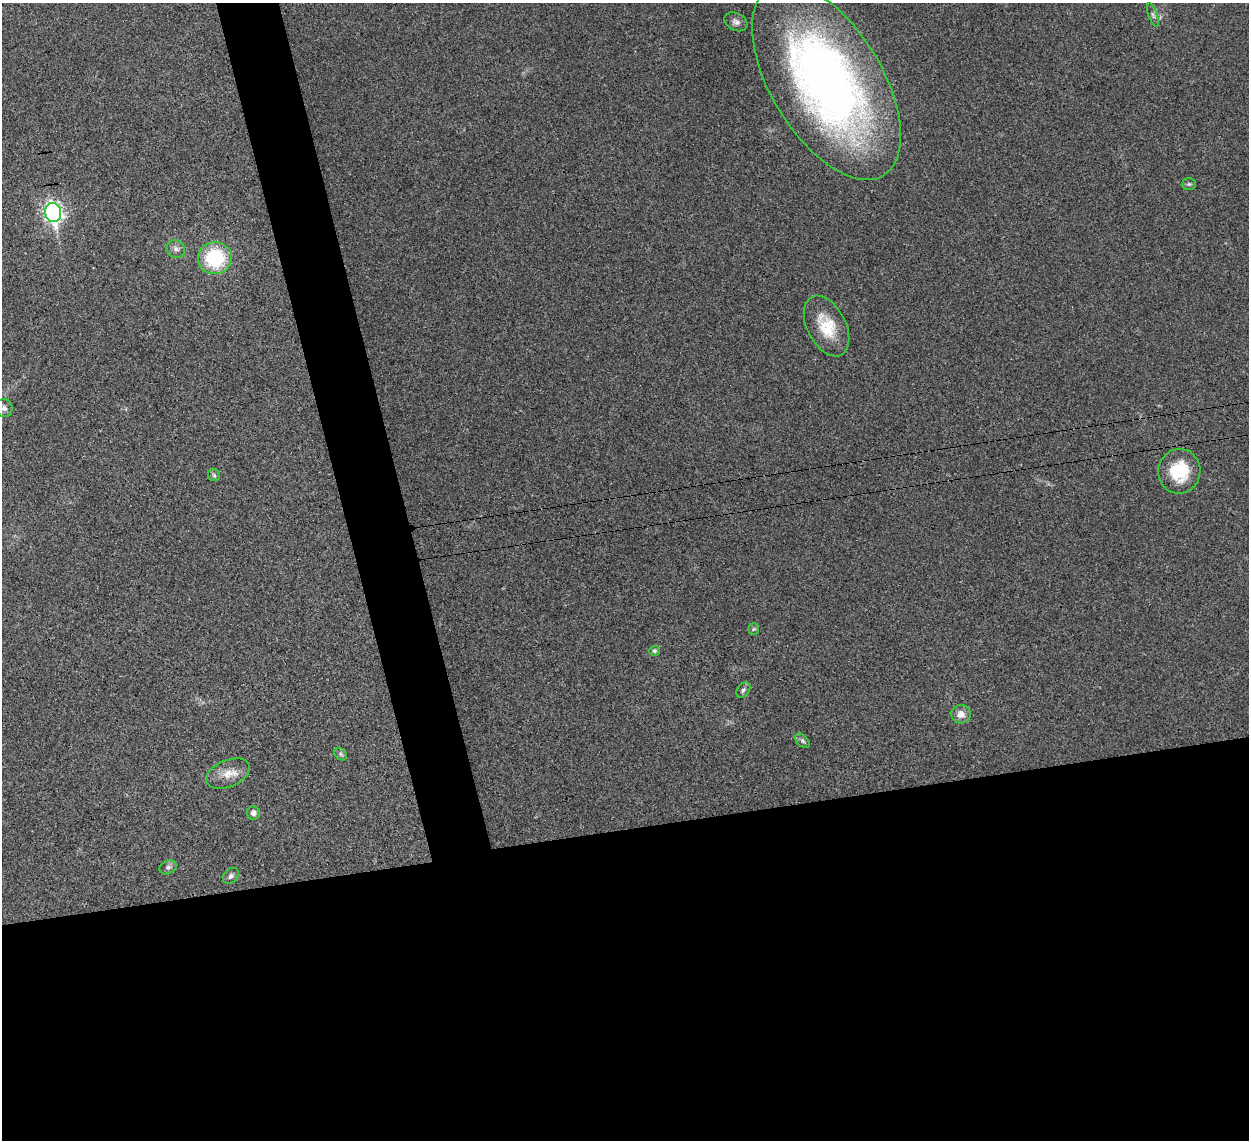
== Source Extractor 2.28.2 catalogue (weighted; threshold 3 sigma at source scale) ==
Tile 15 of 4 x 4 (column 3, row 4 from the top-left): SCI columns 2535-3781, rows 292-1429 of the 5065 x 5020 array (HDU 1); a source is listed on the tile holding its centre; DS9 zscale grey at full resolution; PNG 1251 x 1142 px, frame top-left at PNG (2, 3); each listed source drawn as its Kron ellipse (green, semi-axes under 4 px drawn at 4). Shown black and unused: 31% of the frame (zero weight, under 3 of 4 exposures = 2% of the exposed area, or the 3 px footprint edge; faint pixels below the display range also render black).
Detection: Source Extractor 2.28.2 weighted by HDU 2 'WHT'; one run over the whole footprint, this tile lists its part. Background 0.0282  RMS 0.0046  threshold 0.0209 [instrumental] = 3 sigma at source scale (4.5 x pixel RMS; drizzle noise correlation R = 1.50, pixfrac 1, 0.05/0.05 arcsec/px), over >= 5 px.
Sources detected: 21; all 21 listed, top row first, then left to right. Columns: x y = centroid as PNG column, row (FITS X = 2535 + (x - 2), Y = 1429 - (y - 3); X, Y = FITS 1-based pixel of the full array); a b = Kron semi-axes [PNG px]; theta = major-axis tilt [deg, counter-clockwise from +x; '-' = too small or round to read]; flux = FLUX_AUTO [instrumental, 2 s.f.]
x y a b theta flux
1153 15 12 4 -70 1.4
736 22 12 8 -28 2
826 82 110 55 -59 320
1189 184 7 6 - 0.98
53 213 10 8 -76 190
176 249 9 8 - 2.1
215 258 17 16 - 30
827 326 33 19 -63 16
4 408 9 8 - 1.9
1179 471 22 21 - 20
214 475 6 6 - 0.86
754 629 6 5 - 0.72
654 651 5 5 - 0.93
743 690 8 6 53 1.3
961 714 10 9 - 3.6
802 741 9 5 -45 1.1
341 754 7 5 -46 0.93
228 774 23 13 23 6.9
253 813 6 6 - 2
168 867 9 6 27 1.4
231 876 9 6 44 1.5
Overlapping masked pixels (flux is a lower limit): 1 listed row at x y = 826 82
Isophote crosses this tile's border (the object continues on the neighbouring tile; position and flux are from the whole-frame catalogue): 1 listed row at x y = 826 82